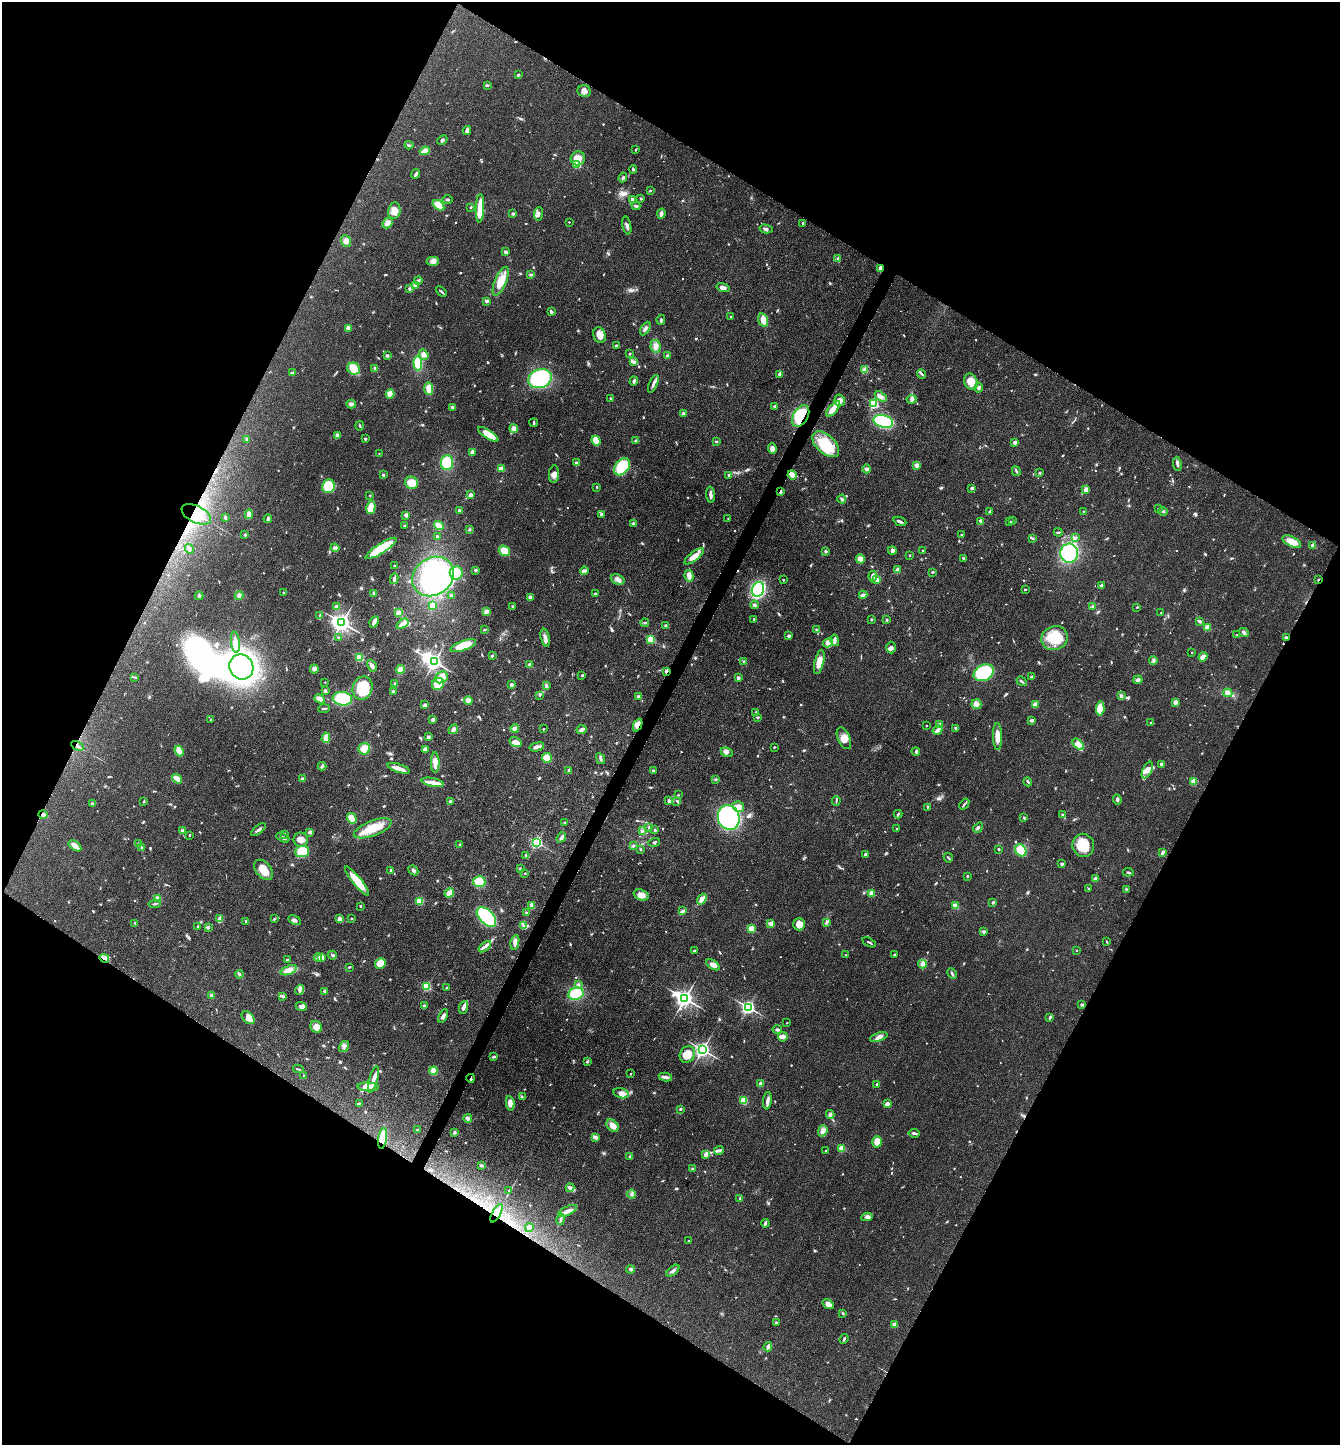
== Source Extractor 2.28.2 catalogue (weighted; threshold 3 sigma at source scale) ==
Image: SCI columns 286-5636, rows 3-5773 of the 5784 x 5775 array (HDU 1 of 3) = the unmasked area's bounding box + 8 px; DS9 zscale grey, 4 x 4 block average (1 PNG px = mean of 4 x 4 image px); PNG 1342 x 1447 px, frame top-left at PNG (2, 2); each listed source drawn as its Kron ellipse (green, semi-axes under 4 px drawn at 4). Shown black and unused: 47% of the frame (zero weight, under 3 of 4 exposures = <1% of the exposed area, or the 3 px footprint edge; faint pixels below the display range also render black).
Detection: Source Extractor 2.28.2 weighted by HDU 2 'WHT'. Background 0.0999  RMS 0.006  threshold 0.027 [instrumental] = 3 sigma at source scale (4.5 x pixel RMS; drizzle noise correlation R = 1.50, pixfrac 1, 0.05/0.05 arcsec/px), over >= 5 px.
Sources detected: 941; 1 too faint to see at this stretch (4 x 4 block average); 9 inside a brighter object's white glare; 7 cosmic-ray / hot-pixel residue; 1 long thin detection or spike segment (spike, bleed or trail) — neither listed nor drawn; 14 coinciding with a brighter row at this scale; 41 inside a brighter listed object's ellipse — not listed separately; of the other 868, all 500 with FLUX_AUTO >= 3.28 (the completeness limit of this list) listed and drawn (368 fainter detections not listed), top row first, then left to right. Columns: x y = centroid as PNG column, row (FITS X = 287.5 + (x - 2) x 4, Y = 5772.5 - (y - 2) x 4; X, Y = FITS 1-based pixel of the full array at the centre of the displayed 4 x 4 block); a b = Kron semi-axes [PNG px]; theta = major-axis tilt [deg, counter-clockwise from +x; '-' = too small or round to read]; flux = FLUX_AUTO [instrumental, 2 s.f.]
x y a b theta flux
518 75 2 2 - 17
487 85 3 2 - 5.5
584 91 6 6 - 19
467 130 4 2 - 14
442 140 5 2 - 7.8
409 145 4 2 - 4.4
636 149 3 2 - 3.4
425 151 5 2 - 54
578 158 7 7 - 45
577 164 2 2 - 210
633 169 4 2 - 5.8
416 174 5 2 - 10
623 177 5 2 - 5.4
650 191 4 2 - 3.9
640 198 3 2 - 4.4
632 199 2 2 - 33
447 200 5 2 - 5
438 205 6 3 -39 74
636 206 4 2 - 8.9
471 207 2 2 - 4.9
480 208 14 4 88 53
394 211 8 6 82 39
513 214 3 3 - 4.2
539 214 6 3 85 12
661 214 5 3 - 11
569 222 2 2 - 4.1
388 223 6 4 45 20
803 223 2 2 - 5.5
627 225 9 3 -78 11
766 229 6 3 -12 9
346 241 6 5 - 17
505 252 3 3 - 9
838 259 4 3 - 8.5
433 261 6 4 0 15
880 268 4 3 - 15
531 274 3 2 - 7.5
418 280 4 2 - 6.1
501 281 15 5 67 56
415 286 2 2 - 39
723 288 7 3 -14 16
410 289 3 3 - 4.9
441 292 6 2 -43 7.6
486 301 3 2 - 9.5
551 312 4 3 - 7.4
731 317 3 2 - 3.6
661 320 5 2 - 5.2
763 320 7 4 -75 32
348 328 2 2 - 63
645 328 7 3 59 9.4
599 335 8 6 -71 30
616 346 2 2 - 24
655 346 6 5 - 20
630 354 2 2 - 3.5
424 355 5 4 - 14
667 355 2 2 - 19
387 356 2 2 - 11
633 362 4 3 - 9.7
418 363 7 3 -89 150
354 369 6 6 - 62
375 369 4 3 - 6.8
865 370 2 2 - 150
292 373 3 2 - 4.6
780 374 4 3 - 12
921 374 5 2 - 6.6
540 379 12 9 19 400
634 381 4 3 - 7.3
971 382 8 6 -66 59
653 384 9 3 66 12
429 388 6 4 -86 33
978 388 5 3 - 9.3
390 394 4 4 - 31
881 396 6 4 -33 15
610 398 2 2 - 8.6
911 399 5 4 - 9.7
840 400 6 5 - 22
351 404 5 3 - 8.7
874 404 2 2 - 450
775 406 3 2 - 5.7
452 407 3 3 - 5.9
833 409 9 3 50 53
683 413 3 3 - 9.3
801 416 12 7 59 210
883 421 10 6 -15 330
534 423 4 2 - 4.7
360 426 5 2 - 3.8
514 429 4 4 - 22
488 434 12 4 -34 62
337 435 4 3 - 22
247 439 3 3 - 5.1
365 439 2 2 - 20
596 441 5 3 - 63
635 441 3 3 - 4.8
716 442 3 2 - 4.4
1015 443 2 2 - 48
826 444 16 9 -44 130
772 449 5 4 - 17
472 452 4 3 - 18
379 454 2 2 - 3.9
447 462 7 6 - 95
576 463 4 3 - 8.1
1177 464 7 3 -81 11
917 465 2 2 - 71
622 467 9 6 50 110
501 468 4 3 - 17
867 469 4 3 - 7.3
1016 471 5 2 - 5.7
1040 473 3 2 - 3.9
554 474 8 5 85 21
383 475 2 2 - 7.7
728 475 4 2 - 4.3
792 475 5 2 - 40
412 483 6 6 - 46
328 486 7 6 - 85
597 487 2 2 - 7.1
972 488 3 2 - 7.2
1086 490 4 3 - 16
780 491 4 2 - 3.4
370 495 2 2 - 3.7
471 495 2 2 - 21
710 495 8 3 -86 15
842 499 4 3 - 6.3
371 508 7 4 76 51
1158 509 2 2 - 4.6
459 510 2 2 - 5.3
990 511 4 2 - 3.9
1163 511 4 3 - 5.6
1083 512 2 2 - 3.9
196 514 16 8 -26 66
249 514 5 3 - 25
601 514 4 3 - 6.8
406 515 3 3 - 13
225 517 3 2 - 4.3
268 519 4 2 - 10
728 519 2 2 - 4.2
900 521 7 2 -23 8.9
981 521 3 2 - 14
1013 521 3 2 - 4.8
1010 522 2 2 - 5
633 523 3 3 - 7.5
439 525 5 3 - 38
405 526 3 2 - 4.3
469 529 3 2 - 4.3
1058 532 4 2 - 4.6
245 535 3 3 - 6.5
961 535 2 2 - 6.1
437 536 2 2 - 5.8
1033 538 4 2 - 4.6
1075 538 4 2 - 5.7
1292 542 10 5 -27 45
1313 545 2 2 - 55
335 548 4 3 - 7.9
381 548 18 4 33 150
189 549 5 2 - 7.6
504 551 6 5 - 41
825 551 4 2 - 4.4
892 551 4 4 - 11
923 551 3 2 - 5.7
1069 553 9 9 - 360
910 555 2 2 - 6.4
694 556 12 4 37 37
963 558 2 2 - 5.7
860 559 5 4 - 26
394 566 2 2 - 4.7
475 570 3 2 - 7.2
898 570 4 3 - 13
584 571 4 3 - 7.7
932 572 2 2 - 4.2
456 573 6 6 - 86
433 576 22 18 36 390
689 576 6 4 -81 20
873 576 5 2 - 20
394 579 5 3 - 7.9
618 579 7 5 -21 16
783 580 2 2 - 11
877 580 3 3 - 13
1318 580 2 2 - 5.6
1102 586 2 2 - 39
758 589 7 6 - 430
1025 589 2 2 - 3.9
283 592 2 2 - 6.9
374 593 3 3 - 6.6
595 593 3 2 - 3.4
863 595 4 2 - 14
199 596 4 3 - 7
239 596 4 4 - 12
451 596 3 2 - 5.9
530 598 4 2 - 13
754 605 4 3 - 6.6
433 606 4 3 - 38
513 606 3 3 - 5.8
1093 606 4 2 - 5.2
337 607 3 2 - 22
1137 607 2 2 - 8.5
487 611 3 3 - 10
399 613 3 3 - 33
1161 613 2 2 - 4.7
320 616 4 2 - 5.5
754 619 2 2 - 7
871 620 3 2 - 3.5
886 620 2 2 - 4.2
1200 621 3 2 - 9.6
374 622 6 2 65 27
342 623 4 3 - 2300
645 623 4 2 - 4.7
403 624 7 3 36 46
666 626 4 3 - 6.4
1208 628 2 2 - 140
484 629 2 2 - 4.4
817 630 4 2 - 4.4
1244 633 5 2 - 9.1
1236 635 2 2 - 3.7
789 636 2 2 - 14
339 638 2 2 - 19
545 638 9 3 -77 13
1055 638 13 12 - 130
1286 638 3 2 - 5.7
651 639 2 2 - 240
835 640 6 3 -77 9.8
235 642 10 4 -84 23
828 643 5 4 - 26
463 646 13 5 21 68
891 648 6 4 -88 9.4
1192 652 2 2 - 6.1
492 656 2 2 - 4.6
359 657 2 2 - 300
1203 657 5 3 - 18
1153 660 4 3 - 6.7
744 661 3 2 - 4
434 662 3 2 - 1400
819 662 12 4 76 35
530 665 2 2 - 38
372 666 6 3 -60 14
241 667 13 11 -61 1300
314 669 4 4 - 12
400 670 4 4 - 30
666 671 3 2 - 8.4
984 673 10 8 28 220
582 675 3 2 - 3.4
135 677 4 2 - 3.8
441 677 7 5 37 42
1032 677 4 2 - 5
738 678 3 3 - 9.1
1138 680 4 3 - 7.8
1022 681 5 2 - 5.1
325 682 2 2 - 3.5
395 684 3 3 - 4.4
438 684 6 5 - 45
511 685 2 2 - 39
546 685 4 2 - 6
362 688 12 9 70 160
325 691 4 2 - 5.2
393 691 3 2 - 5.5
1228 693 5 3 - 16
540 695 3 2 - 3.6
639 696 3 3 - 5.7
1121 696 3 2 - 13
320 699 5 3 - 23
342 699 10 6 -7 180
468 701 4 4 - 21
1175 702 2 2 - 68
976 704 5 5 - 16
425 705 3 3 - 12
1035 705 2 2 - 120
1100 708 7 4 85 62
324 709 6 2 5 5.4
756 713 3 3 - 8.4
757 717 3 2 - 3.9
211 720 3 2 - 5.8
433 720 2 2 - 36
1032 720 4 2 - 9.4
1151 723 3 2 - 5.3
939 724 2 2 - 27
638 725 6 3 66 20
926 725 2 2 - 4.5
515 728 4 3 - 18
955 728 4 2 - 4
453 729 5 3 - 14
543 729 2 2 - 3.4
581 730 5 3 - 14
938 730 5 3 - 16
997 736 13 4 -89 39
428 737 3 3 - 8.7
326 738 5 3 - 31
844 738 11 6 -65 29
515 742 6 4 -30 27
1078 744 7 4 -44 38
77 746 7 2 -33 8.5
537 747 7 3 15 13
774 747 2 2 - 3.9
364 749 6 6 - 42
425 749 3 3 - 14
179 751 5 2 - 62
916 751 4 3 - 5.6
727 752 6 4 -27 12
547 758 5 4 - 43
601 759 6 2 -62 7.5
435 762 10 4 -89 31
1161 764 3 2 - 8.6
322 766 4 2 - 6.3
399 768 11 4 -17 23
569 770 3 3 - 5.2
1147 770 9 4 64 25
653 771 2 2 - 25
177 779 5 3 - 32
302 779 4 3 - 7
715 779 3 2 - 4.1
1194 781 2 2 - 130
432 782 11 3 -11 30
1028 782 5 2 - 4.7
678 795 2 2 - 3.4
1117 799 5 2 - 6.1
144 801 3 2 - 3.3
668 801 3 3 - 5.9
677 801 4 2 - 5.4
836 801 5 2 - 3.9
451 802 3 3 - 7.6
92 804 3 2 - 6.4
964 804 6 2 50 5.8
738 807 5 5 - 25
928 807 2 2 - 6
43 814 4 3 - 11
898 814 4 2 - 5.7
1063 815 3 3 - 4.7
729 817 12 10 -69 530
352 818 5 4 - 40
1024 818 4 2 - 4
565 823 3 2 - 5.7
649 827 3 2 - 4.7
373 828 20 7 21 90
896 828 2 2 - 3.8
978 828 5 3 - 8
258 830 9 2 38 10
655 830 2 2 - 18
182 831 3 2 - 11
642 831 3 2 - 5
310 832 2 2 - 35
285 834 3 2 - 3.6
190 835 2 2 - 7.3
561 837 5 3 - 12
283 838 7 2 -28 12
301 840 7 7 - 31
537 842 2 2 - 620
654 842 6 2 16 6
138 844 2 2 - 17
460 844 3 3 - 3.4
1083 845 12 10 -79 86
75 846 7 3 -37 29
633 846 3 3 - 5.3
142 848 3 2 - 5.8
641 849 2 2 - 4.2
999 849 2 2 - 12
1021 850 6 5 - 110
302 852 7 5 4 67
1163 852 4 2 - 11
865 854 3 2 - 4
526 855 3 3 - 6.4
948 858 5 2 - 4.3
1062 864 2 2 - 24
520 869 3 2 - 3.8
264 870 12 7 -49 51
391 870 2 2 - 21
413 870 5 3 - 8.2
1128 872 5 2 - 5
525 873 2 2 - 6.6
968 876 2 2 - 11
1096 879 2 2 - 67
357 881 18 4 -51 76
479 882 6 5 - 82
1088 889 3 2 - 4
1126 889 2 2 - 10
449 893 5 4 - 25
872 893 2 2 - 120
641 895 8 5 -19 25
157 898 4 3 - 10
702 899 6 3 53 26
419 901 4 3 - 40
993 902 3 2 - 4.5
155 904 6 2 8 4.1
532 905 3 2 - 49
361 906 2 2 - 5.3
955 906 4 2 - 30
683 911 4 3 - 6.1
526 913 2 2 - 6.8
486 917 12 7 -46 480
351 918 2 2 - 3.8
220 919 4 2 - 48
274 919 4 2 - 3.6
339 919 3 2 - 24
295 920 7 3 -28 12
246 921 2 2 - 12
826 922 3 3 - 4.9
135 923 4 2 - 3.9
771 924 2 2 - 110
799 924 6 6 - 35
523 926 3 2 - 5
197 927 3 2 - 4
208 928 3 2 - 4.7
751 929 2 2 - 170
984 932 2 2 - 11
515 942 7 3 80 17
869 942 7 2 -29 5.2
1107 942 3 2 - 4.6
485 947 7 3 40 13
1077 950 2 2 - 7.7
694 951 2 2 - 5.9
332 955 5 2 - 12
845 955 2 2 - 4.6
894 955 2 2 - 5.4
322 957 3 3 - 6
104 958 5 3 - 9.5
318 958 4 3 - 11
287 960 2 2 - 7.2
380 963 6 5 - 48
922 964 4 3 - 10
713 965 8 4 -32 28
349 967 2 2 - 4.1
289 970 8 4 21 37
239 974 4 2 - 6.4
952 974 6 2 -64 5.7
578 985 3 2 - 4.6
427 986 2 2 - 260
447 988 3 2 - 3.6
300 990 5 3 - 8.4
325 991 3 2 - 11
576 994 8 6 18 120
211 995 4 3 - 5.4
282 997 4 3 - 5.9
685 999 4 3 - 2100
1082 1005 3 2 - 3.8
424 1006 4 2 - 5.6
301 1007 6 3 -23 13
464 1007 7 3 68 11
749 1008 3 2 - 820
443 1016 7 3 61 12
1050 1017 4 2 - 6.1
248 1018 7 5 -46 20
787 1023 2 2 - 3.8
316 1027 6 5 - 29
777 1030 5 3 - 5.9
783 1037 5 4 - 22
879 1037 9 4 19 17
344 1046 6 4 56 12
702 1050 2 2 - 1400
687 1054 8 7 - 64
494 1057 4 2 - 6.4
587 1061 3 2 - 3.3
298 1069 5 2 - 3.3
433 1071 4 4 - 51
631 1074 2 2 - 4.6
304 1075 2 2 - 13
665 1077 7 3 -10 10
471 1078 4 2 - 4.3
373 1079 13 3 74 23
761 1084 2 2 - 65
877 1084 2 2 - 14
368 1087 10 4 -3 27
621 1093 8 4 -13 22
522 1097 3 2 - 3.8
744 1101 4 3 - 36
767 1101 8 3 83 17
359 1103 3 2 - 3.5
510 1103 7 4 -83 24
887 1104 3 2 - 18
681 1109 2 2 - 7.5
830 1114 4 3 - 11
468 1118 4 3 - 7.2
612 1126 7 5 -44 30
417 1130 3 2 - 3.9
823 1131 6 4 69 16
454 1132 2 2 - 7.1
914 1133 5 2 - 7
595 1137 4 3 - 11
383 1138 10 4 82 92
877 1142 6 5 - 34
842 1148 2 2 - 180
719 1150 5 3 - 9.6
826 1151 2 2 - 6.8
706 1154 4 3 - 21
630 1157 3 2 - 3.5
481 1165 3 2 - 4
693 1169 3 2 - 6.5
570 1188 4 4 - 11
509 1190 2 2 - 4.3
632 1194 4 3 - 7.8
740 1198 4 2 - 4.6
567 1211 10 4 26 23
497 1213 10 2 61 16
867 1217 6 3 10 8.2
561 1219 6 2 77 8.5
765 1223 4 2 - 8.1
529 1228 4 2 - 22
689 1241 2 2 - 4
630 1269 4 3 - 7.6
673 1271 8 2 40 9.2
828 1304 6 4 -36 18
843 1313 3 2 - 4.2
776 1322 2 2 - 4.7
895 1324 2 2 - 75
844 1339 5 2 - 5.7
768 1347 5 3 - 8.4
Overlapping masked pixels (flux is a lower limit): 14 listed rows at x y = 801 416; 792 475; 780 491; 196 514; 1318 580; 1286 638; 666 671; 638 725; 77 746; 43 814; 104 958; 471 1078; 383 1138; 497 1213
Diffuse or blended objects may show on this block-average render without a row.